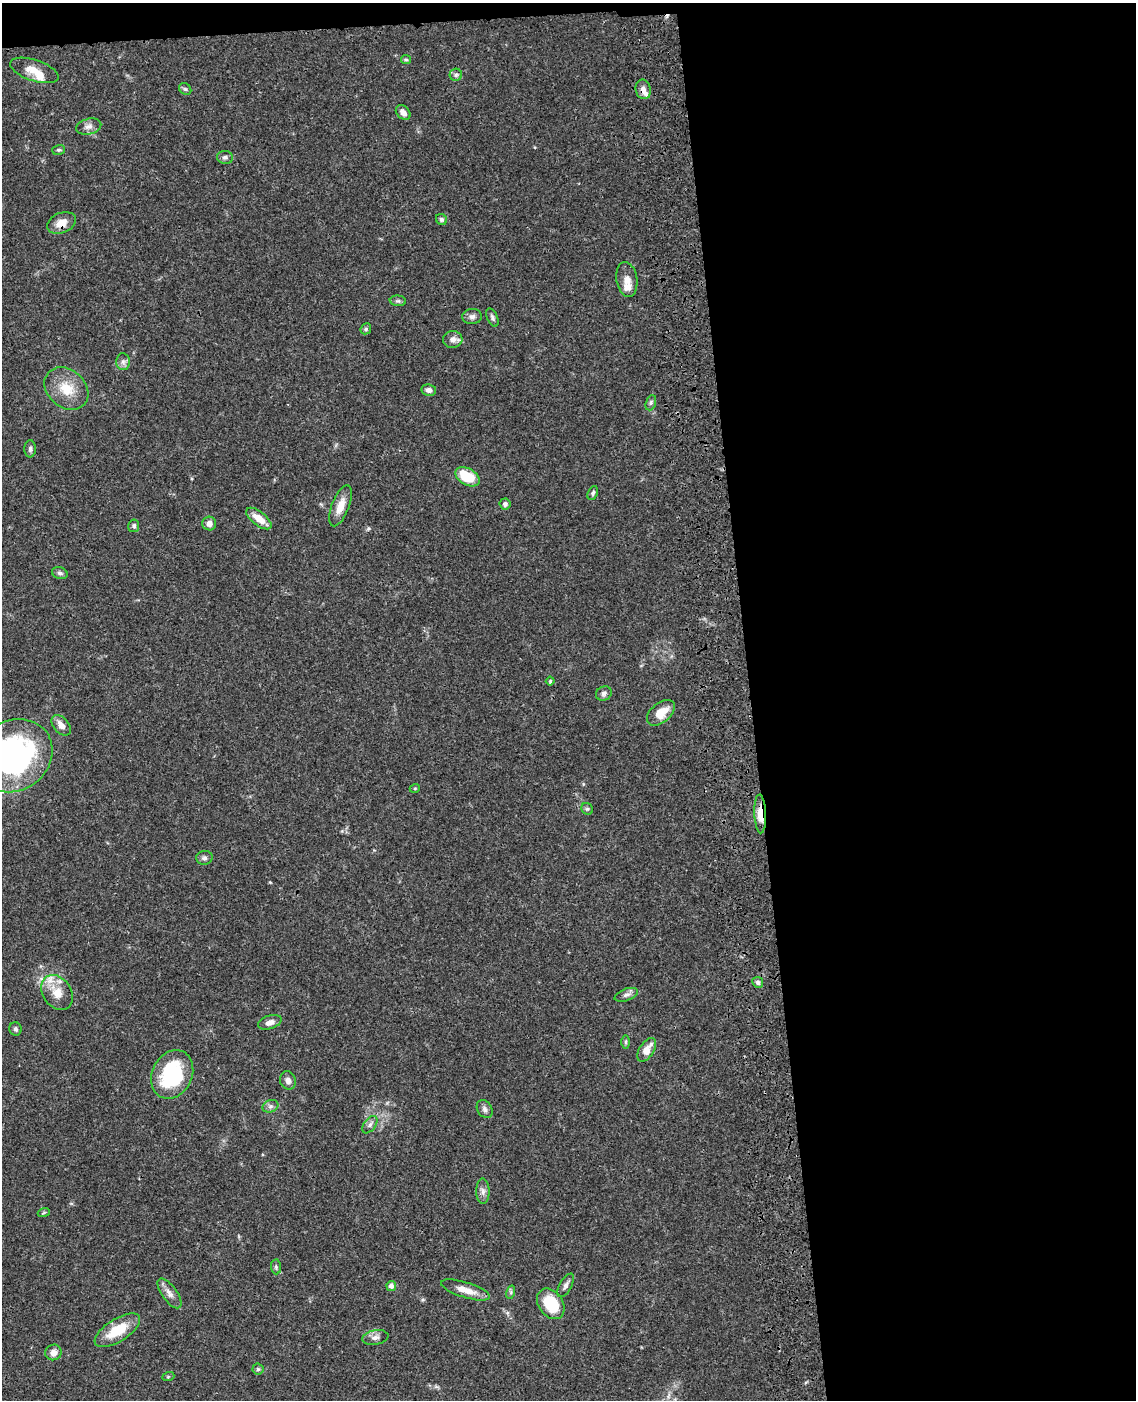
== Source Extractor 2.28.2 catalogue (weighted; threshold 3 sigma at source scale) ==
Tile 4 of 4 x 3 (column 4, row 1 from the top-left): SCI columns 3520-4653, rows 3052-4449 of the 4769 x 4604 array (HDU 1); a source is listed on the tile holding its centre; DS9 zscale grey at full resolution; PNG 1138 x 1402 px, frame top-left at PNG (2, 3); each listed source drawn as its Kron ellipse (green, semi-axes under 4 px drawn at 4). Shown black and unused: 35% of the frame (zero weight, under 3 of 4 exposures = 6% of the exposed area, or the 3 px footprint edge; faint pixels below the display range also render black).
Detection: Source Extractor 2.28.2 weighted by HDU 2 'WHT'; one run over the whole footprint, this tile lists its part. Background 0.0444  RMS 0.0028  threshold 0.0126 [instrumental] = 3 sigma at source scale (4.5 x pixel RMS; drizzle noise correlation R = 1.50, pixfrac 1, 0.05/0.05 arcsec/px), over >= 5 px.
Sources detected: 69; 1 cosmic-ray / hot-pixel residue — neither listed nor drawn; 3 inside a brighter listed object's ellipse — not listed separately; the other 65 listed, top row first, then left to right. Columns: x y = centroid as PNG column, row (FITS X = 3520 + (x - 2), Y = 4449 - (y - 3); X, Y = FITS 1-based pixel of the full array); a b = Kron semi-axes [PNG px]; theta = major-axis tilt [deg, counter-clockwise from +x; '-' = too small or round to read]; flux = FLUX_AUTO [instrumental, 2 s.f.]
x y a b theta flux
406 60 5 4 - 0.38
34 70 25 10 -18 4.1
456 75 6 6 - 0.64
185 89 7 5 -43 0.53
643 89 10 7 -78 1.5
403 113 8 6 -46 1.7
89 127 13 7 15 1.5
59 150 6 5 - 0.46
225 157 8 6 -10 0.85
441 219 6 5 - 0.59
62 223 15 10 22 2.9
627 279 18 10 -80 2.6
398 301 8 5 -7 0.62
472 316 10 7 3 1.1
492 317 10 5 -65 0.68
366 329 6 5 - 0.43
453 339 10 8 5 1.7
123 362 8 7 - 1
66 389 24 18 -41 6.9
429 390 7 6 - 1.1
651 403 8 5 71 0.61
30 449 8 6 89 0.72
468 477 13 8 -29 8.4
593 493 7 5 65 0.66
505 504 5 5 - 0.91
340 506 21 8 69 3.5
259 518 15 6 -38 3.5
209 524 7 7 - 1.4
134 526 6 5 - 0.62
60 573 8 6 -20 0.79
550 681 4 4 - 0.34
604 693 8 7 - 0.91
661 713 16 9 39 4.2
61 725 12 7 -50 2.1
14 756 40 34 37 61
415 788 5 3 - 0.27
587 809 6 5 - 0.51
760 814 19 6 -88 4
204 858 8 7 - 0.83
758 982 6 5 - 0.64
57 993 19 14 -57 5.1
626 995 12 6 21 1.1
270 1022 12 6 18 1.5
15 1029 7 6 - 0.61
626 1042 6 4 90 0.46
647 1050 13 7 58 3.1
172 1074 25 20 64 22
288 1080 9 8 - 1.3
270 1106 8 6 20 0.85
485 1109 10 7 -57 1
370 1125 10 5 53 0.9
483 1191 12 6 -89 1.3
44 1212 6 4 20 0.37
276 1267 7 5 -89 0.54
566 1285 13 6 61 1.1
391 1286 5 4 - 1.1
465 1290 25 7 -17 3.5
511 1292 7 4 73 0.51
169 1293 17 7 -54 1.9
551 1304 17 12 -54 9.9
117 1330 26 11 32 7.7
375 1337 13 7 10 1.4
53 1352 8 7 - 1.7
258 1369 5 5 - 0.54
168 1377 6 4 19 0.33
Overlapping masked pixels (flux is a lower limit): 3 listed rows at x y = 643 89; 62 223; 760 814
Isophote crosses this tile's border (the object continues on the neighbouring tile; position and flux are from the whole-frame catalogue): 1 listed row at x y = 14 756